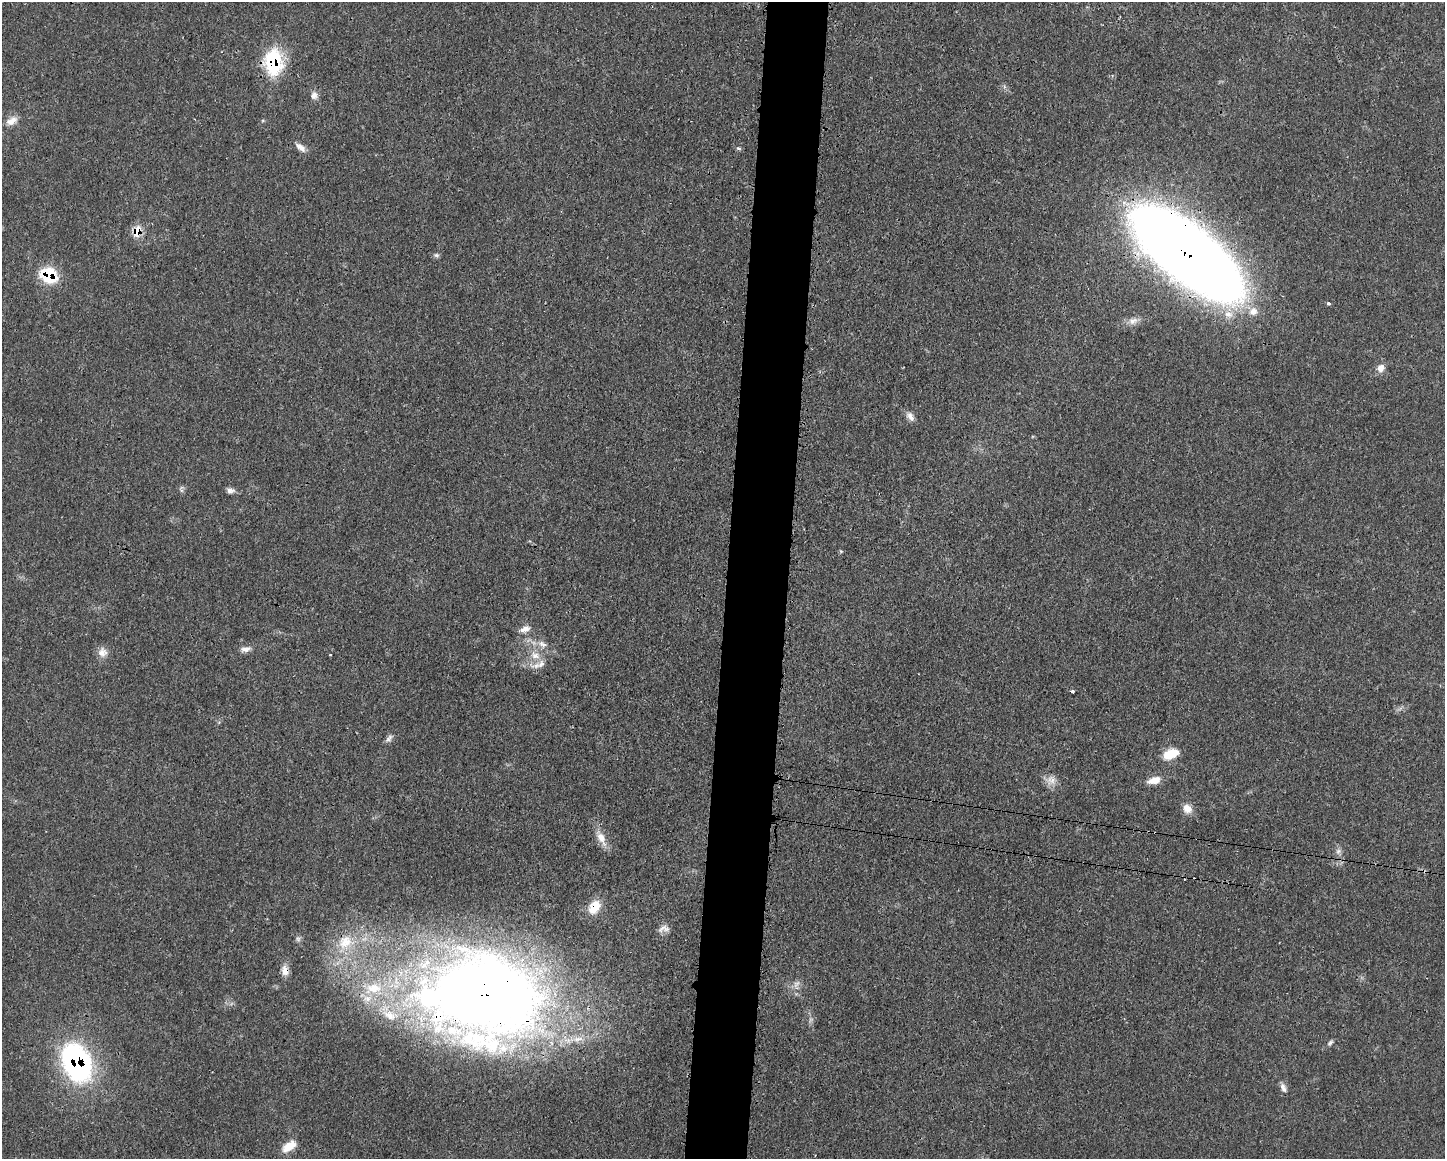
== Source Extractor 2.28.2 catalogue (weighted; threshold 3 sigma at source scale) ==
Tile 8 of 3 x 4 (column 2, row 3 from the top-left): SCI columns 1557-2999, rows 1166-2322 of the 4674 x 4642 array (HDU 1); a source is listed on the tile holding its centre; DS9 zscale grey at full resolution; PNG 1447 x 1161 px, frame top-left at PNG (2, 2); no overlay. Shown black and unused: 4% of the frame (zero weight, under 3 of 4 exposures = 1% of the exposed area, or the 3 px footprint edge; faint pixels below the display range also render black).
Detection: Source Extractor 2.28.2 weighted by HDU 2 'WHT'; one run over the whole footprint, this tile lists its part. Background 0.021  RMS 0.0023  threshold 0.0102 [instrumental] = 3 sigma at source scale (4.5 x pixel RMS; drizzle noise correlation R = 1.50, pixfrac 1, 0.05/0.05 arcsec/px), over >= 5 px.
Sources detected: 47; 1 too faint to see at this stretch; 1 cosmic-ray / hot-pixel residue — not listed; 4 inside a brighter listed object's ellipse — not listed separately; the other 41 listed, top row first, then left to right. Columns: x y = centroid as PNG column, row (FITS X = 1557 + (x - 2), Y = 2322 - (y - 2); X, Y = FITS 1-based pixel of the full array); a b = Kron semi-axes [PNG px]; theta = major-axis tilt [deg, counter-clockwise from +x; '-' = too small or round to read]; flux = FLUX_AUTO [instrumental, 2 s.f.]
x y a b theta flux
273 62 29 19 -89 16
314 95 10 8 80 1.2
12 121 17 9 32 2.1
300 147 14 7 -43 1.4
739 148 8 4 -9 0.36
137 231 10 7 69 4.5
1187 253 86 33 -38 480
436 255 7 6 - 0.49
49 275 15 12 -35 12
1328 303 4 3 - 0.62
1253 311 12 11 - 2
1228 314 12 9 -18 2.1
1133 321 14 8 21 1.5
1381 368 11 8 64 1.5
910 416 13 7 -53 1.3
230 490 10 6 -1 0.96
841 551 6 4 -1 0.28
525 629 15 7 18 1.5
542 644 13 7 -24 1.4
245 649 13 6 4 1.2
102 652 13 12 - 1.8
330 655 3 2 - 0.32
535 655 14 10 -25 2.4
1072 691 3 3 - 1.5
389 738 12 6 49 0.79
1170 754 15 9 22 5.1
1051 780 13 12 - 1.9
1154 780 15 8 14 2.5
1187 808 13 10 -47 2
601 838 23 10 -64 2.6
1338 851 8 6 68 0.77
594 907 19 12 57 4.3
664 929 16 8 10 1.2
298 939 7 6 - 0.57
345 942 24 19 31 8
285 971 14 9 -79 1.8
484 998 124 87 -3 300
1330 1042 9 5 42 0.53
77 1062 37 24 -68 50
1283 1088 13 6 -70 1.1
289 1146 19 10 34 3.1
Overlapping masked pixels (flux is a lower limit): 8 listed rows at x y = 273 62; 137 231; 1187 253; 49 275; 594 907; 285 971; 484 998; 77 1062